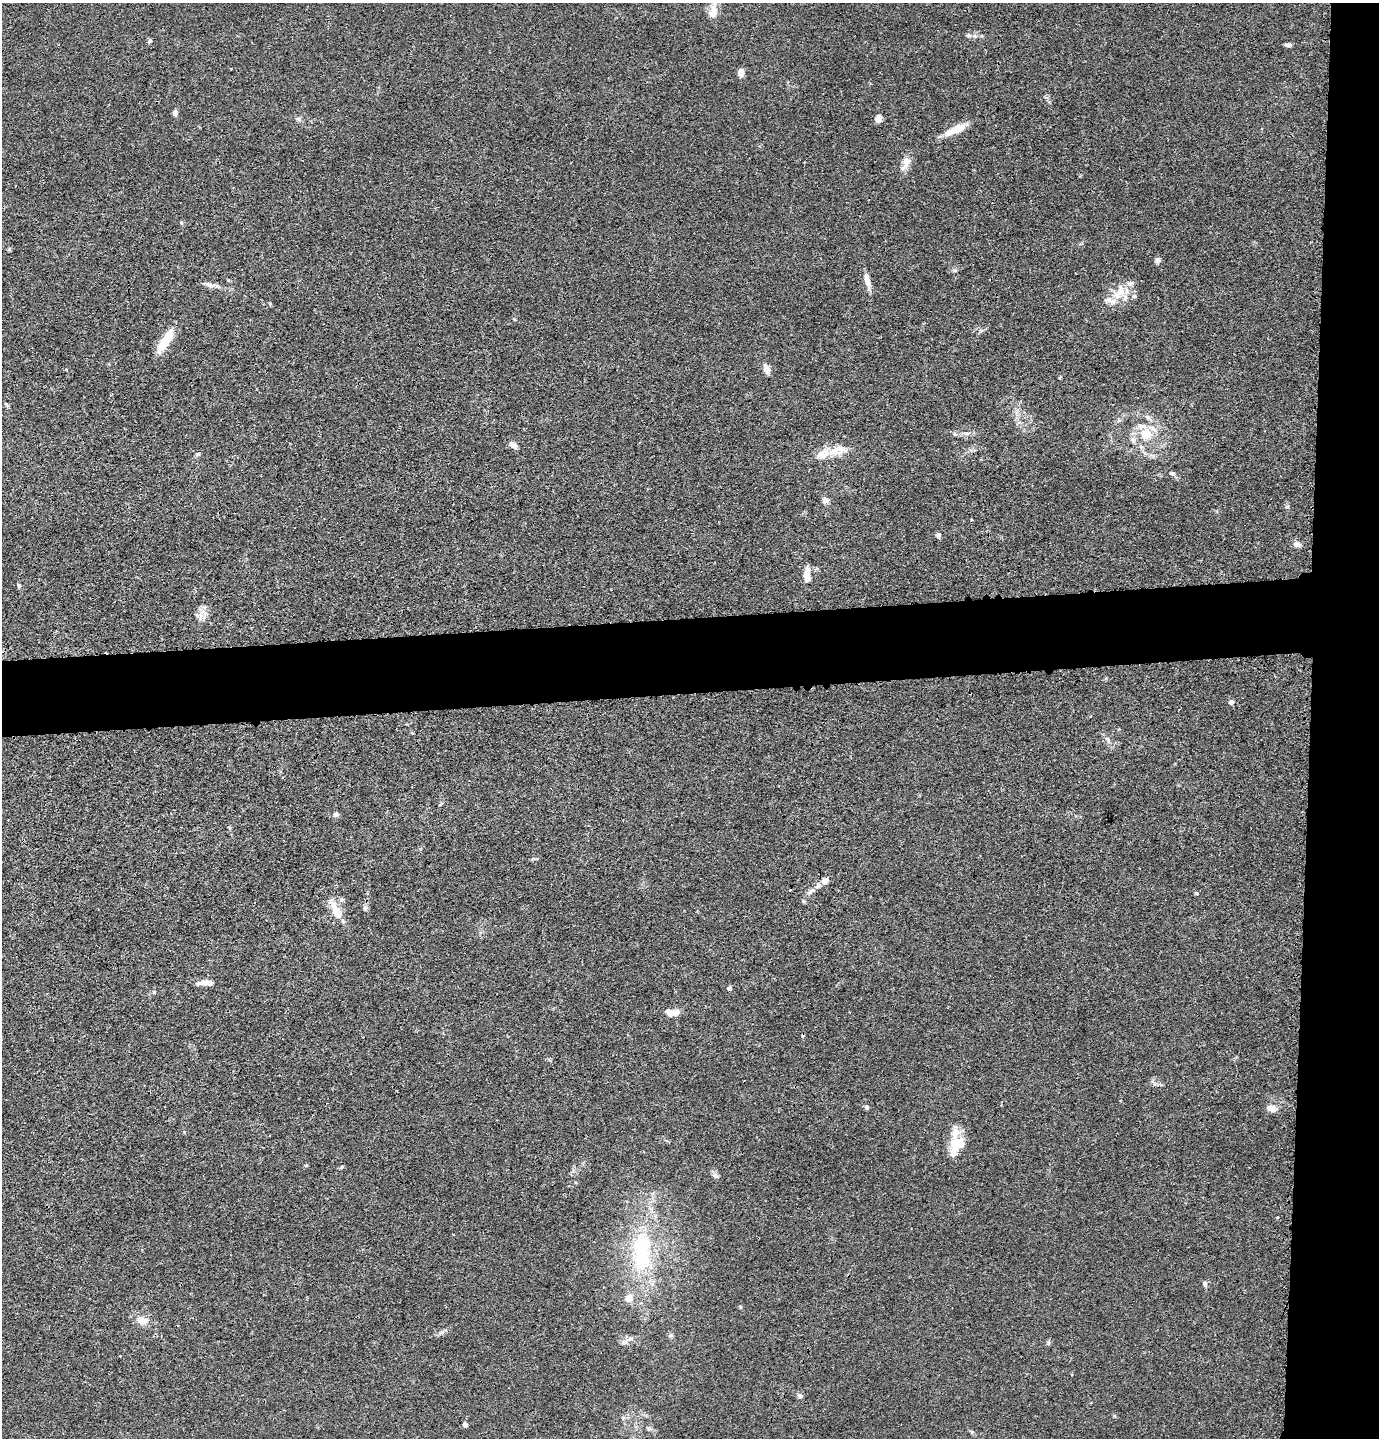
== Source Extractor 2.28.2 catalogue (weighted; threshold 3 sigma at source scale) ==
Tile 6 of 3 x 3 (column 3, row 2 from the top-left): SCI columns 2853-4229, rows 1459-2894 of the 4327 x 4353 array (HDU 1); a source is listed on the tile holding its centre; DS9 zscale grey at full resolution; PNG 1381 x 1440 px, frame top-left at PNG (2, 3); no overlay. Shown black and unused: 10% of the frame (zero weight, under 3 of 4 exposures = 3% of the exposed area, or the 3 px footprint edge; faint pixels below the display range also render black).
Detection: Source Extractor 2.28.2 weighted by HDU 2 'WHT'; one run over the whole footprint, this tile lists its part. Background 0.0142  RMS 0.0028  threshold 0.0124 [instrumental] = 3 sigma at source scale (4.5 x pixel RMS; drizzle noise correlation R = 1.50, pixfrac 1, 0.05/0.05 arcsec/px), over >= 5 px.
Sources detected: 68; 1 inside a brighter object's white glare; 1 cosmic-ray / hot-pixel residue — not listed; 7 inside a brighter listed object's ellipse — not listed separately; the other 59 listed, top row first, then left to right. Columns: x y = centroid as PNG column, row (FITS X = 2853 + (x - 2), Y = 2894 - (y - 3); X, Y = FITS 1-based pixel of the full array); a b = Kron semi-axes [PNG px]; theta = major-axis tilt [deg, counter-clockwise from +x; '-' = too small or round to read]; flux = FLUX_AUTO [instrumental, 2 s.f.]
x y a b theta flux
713 12 18 11 71 2.9
969 35 7 5 -21 0.66
150 41 6 4 78 0.44
1288 45 9 4 -3 0.68
741 72 7 6 - 2
175 113 6 5 - 1.4
878 119 7 6 - 1.9
955 130 29 8 24 4.4
906 163 20 9 69 2.3
181 222 5 3 - 0.29
1158 260 7 7 - 0.73
867 281 20 7 -74 2.1
210 285 15 5 -20 1.3
1120 290 19 11 88 3.7
1134 296 6 5 - 0.49
164 343 26 11 60 5.4
767 369 9 6 -68 2.4
7 405 7 4 -46 0.4
955 434 5 5 - 0.42
1146 434 14 12 -8 5.5
1133 440 8 7 - 0.99
513 445 9 6 -39 1.7
837 450 30 13 19 4.7
198 454 7 5 16 0.48
1172 473 8 4 -13 0.54
825 500 8 8 - 1
971 519 3 2 - 0.31
938 535 7 6 - 0.67
1297 544 9 7 -5 1.2
807 575 20 7 88 2.3
19 585 6 4 -67 0.41
204 613 12 5 -24 1.2
1231 702 5 4 - 1.1
336 814 7 6 - 0.85
825 881 11 8 28 1.7
790 890 3 2 - 0.28
811 891 13 5 36 1.3
1196 893 5 4 - 0.37
342 899 6 5 - 0.49
336 911 21 9 -65 4.9
206 983 19 5 1 2.1
729 988 6 5 - 0.7
154 992 6 4 -89 0.33
672 1012 18 7 0 2.6
1153 1081 7 4 71 0.55
867 1107 5 5 - 0.62
1272 1109 11 7 -15 2.2
954 1144 18 16 66 5
715 1175 9 6 -48 0.8
642 1251 63 26 89 27
1205 1284 7 6 - 0.71
142 1321 13 9 -15 2.5
671 1335 6 4 45 0.45
630 1339 7 4 19 0.62
1048 1343 6 4 71 0.4
800 1396 9 5 -28 0.67
465 1425 6 5 - 0.72
649 1428 7 5 -42 0.56
972 1432 6 4 -18 0.35
Overlapping masked pixels (flux is a lower limit): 1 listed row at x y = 336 911
Unlisted compact peaks at least as high as the median listed source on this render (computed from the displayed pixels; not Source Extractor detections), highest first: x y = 954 270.